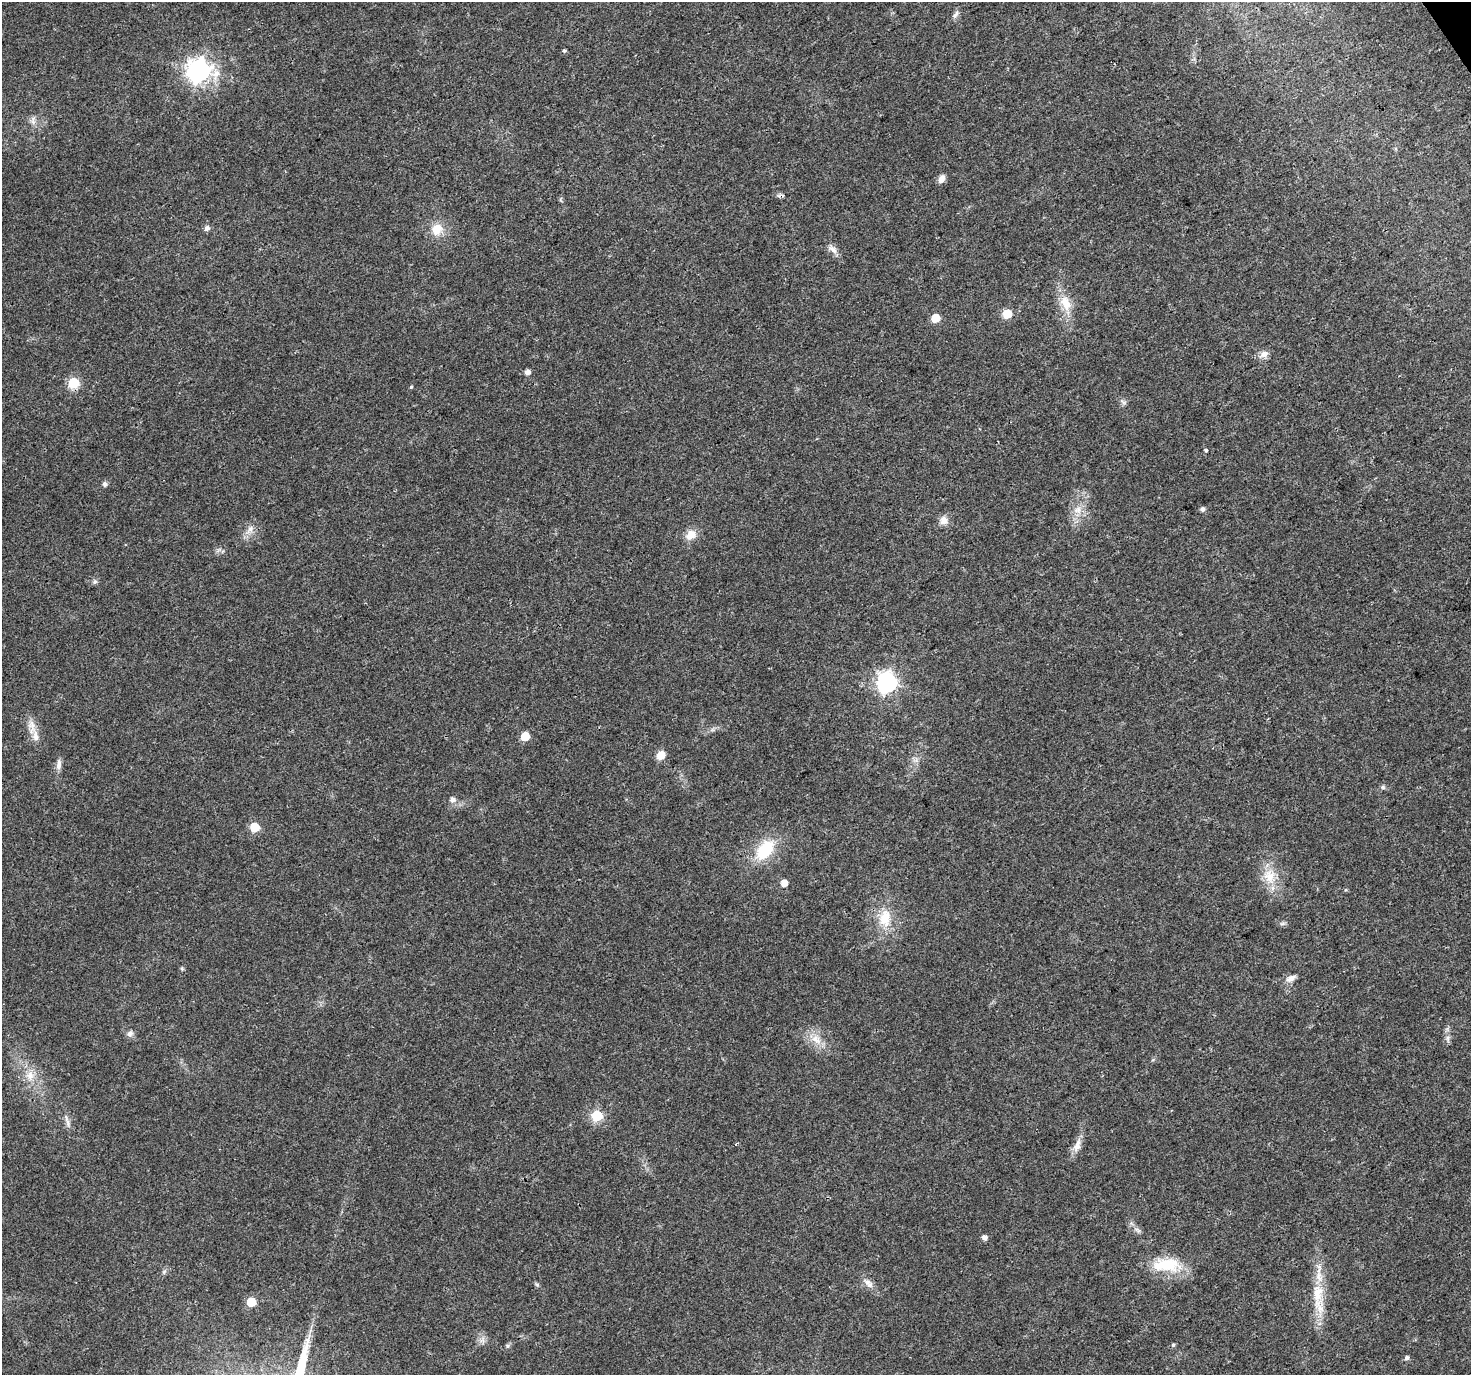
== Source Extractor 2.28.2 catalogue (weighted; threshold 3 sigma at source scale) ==
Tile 10 of 4 x 4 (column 2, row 3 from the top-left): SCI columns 1476-2944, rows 1552-2924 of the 5881 x 5789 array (HDU 1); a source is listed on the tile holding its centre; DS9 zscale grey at full resolution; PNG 1473 x 1377 px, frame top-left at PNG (2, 2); no overlay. Shown black and unused: <1% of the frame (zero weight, under 3 of 4 exposures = <1% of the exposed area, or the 3 px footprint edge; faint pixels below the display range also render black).
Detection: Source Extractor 2.28.2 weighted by HDU 2 'WHT'; one run over the whole footprint, this tile lists its part. Background 0.0248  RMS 0.003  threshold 0.0137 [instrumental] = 3 sigma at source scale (4.5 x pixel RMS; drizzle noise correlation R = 1.50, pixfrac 1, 0.0396/0.0396 arcsec/px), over >= 5 px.
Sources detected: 60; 2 cosmic-ray / hot-pixel residue — not listed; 2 inside a brighter listed object's ellipse — not listed separately; the other 56 listed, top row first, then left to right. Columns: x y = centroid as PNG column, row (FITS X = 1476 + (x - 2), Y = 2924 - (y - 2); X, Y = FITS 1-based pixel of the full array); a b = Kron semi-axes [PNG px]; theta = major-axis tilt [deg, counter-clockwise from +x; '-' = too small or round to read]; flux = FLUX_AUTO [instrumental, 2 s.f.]
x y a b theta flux
955 14 12 6 51 1.1
564 51 5 4 - 0.42
198 71 9 8 - 230
33 122 8 6 -89 1.2
941 179 10 6 60 1.9
207 228 7 6 - 1.1
437 229 15 13 60 4.8
833 249 15 8 -43 1.8
1065 303 22 13 -64 5.5
1007 314 6 5 - 9
935 318 6 5 - 8
1264 354 13 8 26 1.9
527 372 6 5 - 1.4
73 383 6 6 - 24
411 387 4 4 - 0.34
1124 402 9 4 -26 0.67
1206 450 4 3 - 0.8
105 484 7 6 - 0.75
1202 509 6 6 - 0.74
1077 510 13 8 24 2.4
944 520 11 11 - 2.3
250 529 13 7 61 2.1
691 535 13 10 34 3.6
95 582 7 6 - 0.68
886 682 8 7 - 140
36 736 15 9 -79 2.6
525 736 6 5 - 8.5
660 755 8 6 51 4.2
59 765 14 6 82 1.7
1383 787 6 5 - 0.62
452 799 7 6 - 1.4
255 827 6 6 - 13
765 850 23 14 50 14
1269 876 22 16 -76 6.6
784 883 5 5 - 3.3
885 918 24 16 86 8
1282 924 7 4 1 0.62
1291 978 14 7 30 1.8
130 1034 9 7 44 1.2
1448 1038 9 4 -82 0.91
816 1039 18 11 -41 4.3
30 1076 14 11 -83 3.6
597 1116 6 6 - 26
68 1123 16 5 -77 1.4
1077 1145 21 9 72 2.8
1137 1230 12 4 -30 0.96
984 1237 6 5 - 1.2
1166 1264 39 20 -12 12
537 1284 6 4 -2 0.45
870 1285 10 8 67 1.4
1318 1293 43 15 88 11
251 1302 6 6 - 12
482 1340 10 6 56 1.3
1173 1345 5 5 - 0.44
507 1346 7 5 1 0.58
1406 1358 6 5 - 0.75